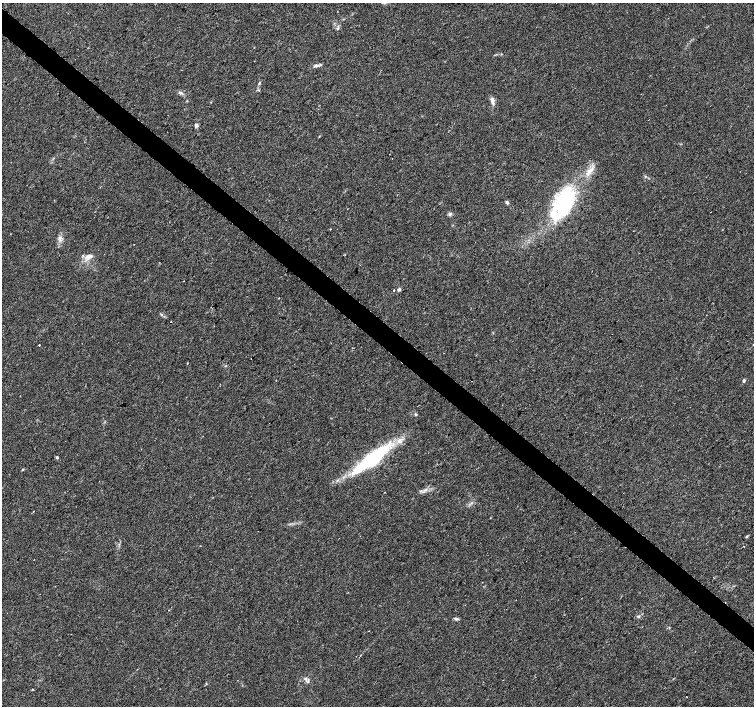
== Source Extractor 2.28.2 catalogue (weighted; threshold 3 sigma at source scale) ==
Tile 11 of 4 x 4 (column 3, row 3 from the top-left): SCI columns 3013-4516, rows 1642-3048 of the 6019 x 6031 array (HDU 1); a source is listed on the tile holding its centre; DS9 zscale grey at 2 x 2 block average (1 PNG px = mean of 2 x 2 image px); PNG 756 x 708 px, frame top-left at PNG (2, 3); no overlay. Shown black and unused: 4% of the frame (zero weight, under 2 of 3 exposures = <1% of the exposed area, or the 3 px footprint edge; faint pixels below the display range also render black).
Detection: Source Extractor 2.28.2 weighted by HDU 2 'WHT'; one run over the whole footprint, this tile lists its part. Background 0.0471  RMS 0.0062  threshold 0.0278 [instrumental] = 3 sigma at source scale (4.5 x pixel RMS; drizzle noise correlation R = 1.50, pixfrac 1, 0.0396/0.0396 arcsec/px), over >= 5 px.
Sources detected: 42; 3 cosmic-ray / hot-pixel residue — not listed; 1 inside a brighter listed object's ellipse — not listed separately; the other 38 listed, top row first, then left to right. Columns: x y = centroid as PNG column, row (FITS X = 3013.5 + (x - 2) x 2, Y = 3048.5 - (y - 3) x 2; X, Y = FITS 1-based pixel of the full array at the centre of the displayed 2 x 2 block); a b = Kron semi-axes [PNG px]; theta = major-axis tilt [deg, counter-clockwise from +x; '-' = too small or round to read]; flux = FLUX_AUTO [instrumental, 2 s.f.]
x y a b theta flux
337 29 5 3 - 1.8
316 66 8 3 10 3.8
259 83 5 3 - 1.8
180 93 5 4 - 2.7
492 101 11 4 -77 5.3
196 125 5 4 - 3.3
319 136 3 2 - 0.76
392 158 2 2 - 0.47
590 170 10 5 33 9
507 202 4 4 - 2.1
564 202 31 17 67 130
711 212 2 2 - 0.82
450 214 5 4 - 2.6
60 238 6 3 36 3.1
88 256 9 6 26 7.8
183 281 2 2 - 1.5
393 290 2 2 - 1.4
399 290 4 3 - 2.7
279 298 2 2 - 0.75
171 322 2 2 - 1.6
39 345 2 2 - 1.7
187 363 2 2 - 1
744 380 2 2 - 3.5
416 415 4 2 - 1.1
57 457 3 3 - 1.9
371 460 42 11 36 140
22 469 2 2 - 1.4
747 536 4 3 - 1.6
200 546 2 2 - 1
714 577 2 2 - 0.95
638 617 4 3 - 1.5
456 619 7 3 -7 2.5
369 631 2 2 - 0.49
305 678 4 3 - 2.2
308 681 4 2 - 1.5
206 684 3 2 - 0.81
33 689 2 2 - 0.78
686 697 2 2 - 0.92
Diffuse or blended objects may show on this block-average render without a row.